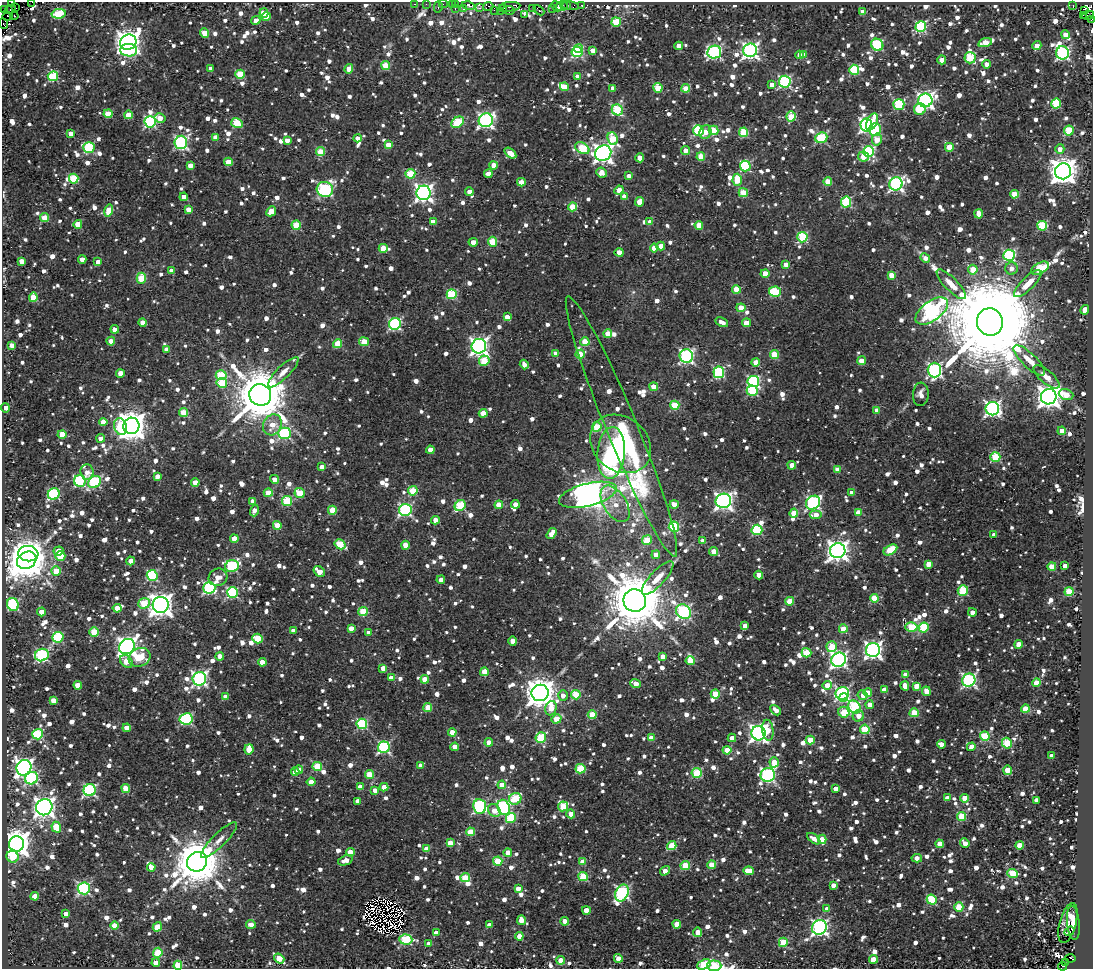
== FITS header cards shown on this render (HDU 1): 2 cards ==
NAXIS1  =                 1091
NAXIS2  =                  967

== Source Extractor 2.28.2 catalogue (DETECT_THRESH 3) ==
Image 1091 x 967 px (HDU 1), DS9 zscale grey, 1 PNG px = 1 image px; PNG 1095 x 971 px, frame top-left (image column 1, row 967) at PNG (2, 2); each listed source drawn as its Kron ellipse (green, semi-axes under 4 px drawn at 4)
Background 0.126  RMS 0.025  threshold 0.0749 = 3 sigma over >= 5 px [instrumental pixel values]
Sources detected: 1842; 11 with non-positive FLUX_AUTO (blend fragments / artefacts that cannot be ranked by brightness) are neither listed nor drawn; of the other 1831, the 500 brightest by FLUX_AUTO listed and drawn (1331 fainter detections omitted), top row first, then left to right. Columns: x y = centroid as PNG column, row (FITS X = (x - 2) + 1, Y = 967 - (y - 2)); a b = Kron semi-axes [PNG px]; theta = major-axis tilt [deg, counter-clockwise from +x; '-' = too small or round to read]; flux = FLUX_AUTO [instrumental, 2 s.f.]
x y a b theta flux
11 2 3 2 - 170
32 2 2 2 - 100
415 4 3 2 - 18
426 4 2 2 - 17
443 4 4 2 - 18
455 4 4 3 - 14
452 5 3 2 - 18
582 5 3 3 - 24
468 6 6 4 -14 37
488 6 5 4 - 280
556 6 6 2 -45 55
562 6 6 4 12 160
566 6 3 2 - 41
570 6 9 4 -9 39
1073 6 3 2 - 230
438 7 5 3 - 51
509 7 11 4 6 67
15 8 4 3 - 140
479 8 4 3 - 22
504 8 3 2 - 150
532 8 2 2 - 26
552 8 3 2 - 24
4 9 4 3 - 69
10 9 6 2 34 56
455 9 3 2 - 15
463 9 3 3 - 41
494 10 3 2 - 16
509 10 6 3 -12 120
539 10 6 3 -44 48
501 11 3 2 - 15
1085 11 4 3 - 320
863 12 4 4 - 21
264 13 4 4 - 34
59 14 7 4 10 87
524 15 4 3 - 30
1083 15 2 2 - 65
1088 15 6 4 15 16
7 16 5 3 - 98
14 16 4 3 - 31
266 17 4 4 - 29
1091 19 4 3 - 19
256 20 5 4 - 14
616 22 5 4 - 90
3 24 5 3 - 41
921 26 5 5 - 190
205 33 4 4 - 36
1065 35 4 4 - 18
128 42 8 7 - 1800
985 43 7 4 17 32
877 45 6 5 - 170
679 46 4 4 - 22
1037 46 4 4 - 24
579 48 4 4 - 52
129 50 8 6 -1 120
593 50 4 4 - 28
750 50 7 6 - 580
577 52 5 5 - 170
714 52 7 6 - 360
1062 53 6 6 - 290
799 55 4 4 - 16
803 55 4 4 - 17
970 58 6 5 - 83
942 60 4 4 - 20
987 64 4 4 - 16
386 66 4 4 - 56
211 69 4 4 - 16
349 69 4 4 - 26
854 70 5 5 - 100
240 74 4 4 - 72
53 76 5 5 - 110
578 77 4 4 - 32
785 82 6 6 - 240
772 84 4 4 - 18
564 87 4 4 - 29
613 88 4 4 - 15
658 88 5 4 - 67
686 88 4 4 - 40
925 100 7 6 - 650
899 104 5 5 - 150
1056 104 5 5 - 97
920 109 6 6 - 72
617 110 6 5 - 130
108 114 4 4 - 46
128 115 4 4 - 33
791 116 5 4 - 67
160 118 6 5 - 20
486 120 7 6 - 470
150 122 6 5 - 230
458 122 7 5 33 100
872 122 9 5 67 47
237 123 6 5 - 77
866 125 6 6 - 430
875 129 6 6 - 96
698 130 5 5 - 130
713 130 5 4 - 61
1069 131 5 5 - 86
705 132 7 6 - 20
744 132 5 4 - 83
71 133 4 4 - 19
215 137 4 4 - 17
358 138 4 4 - 16
613 138 6 5 - 63
821 138 6 5 - 120
287 140 4 4 - 14
877 140 6 4 77 34
181 142 6 6 - 290
388 145 4 4 - 32
949 147 4 4 - 44
89 148 6 5 - 140
582 148 7 5 -30 95
1060 149 5 4 - 14
685 150 4 4 - 17
321 152 4 4 - 61
869 152 5 5 - 190
510 153 7 4 -37 32
603 153 8 7 - 920
701 156 4 4 - 46
863 156 5 5 - 37
640 158 4 4 - 27
228 162 4 4 - 39
190 165 4 4 - 20
494 165 4 4 - 28
745 166 5 5 - 160
1063 171 8 8 - 2300
602 173 5 5 - 23
410 174 5 4 - 78
488 174 4 4 - 23
629 176 4 4 - 15
74 179 5 5 - 88
737 180 6 4 87 59
521 182 4 4 - 26
828 182 4 4 - 42
896 184 7 6 - 420
325 189 8 7 - 300
619 190 5 4 - 28
469 192 4 4 - 17
424 193 7 7 - 740
743 193 4 4 - 55
1014 194 4 4 - 46
184 197 4 4 - 16
624 197 4 4 - 23
639 202 5 4 - 24
846 202 5 5 - 140
573 207 4 4 - 66
109 210 6 4 76 41
189 210 4 4 - 32
271 211 5 4 - 28
979 214 4 4 - 27
45 218 4 4 - 45
433 222 4 4 - 20
650 222 4 4 - 14
78 224 4 4 - 32
296 225 4 4 - 82
699 225 4 4 - 36
1042 226 5 5 - 110
802 237 5 5 - 140
473 242 4 4 - 17
493 242 5 4 - 70
661 246 4 4 - 23
383 248 4 4 - 34
654 248 4 4 - 29
619 252 4 4 - 27
1009 255 6 5 - 200
925 258 5 4 - 14
82 259 4 4 - 22
21 261 4 4 - 20
98 262 4 4 - 16
786 264 4 4 - 21
1012 268 6 6 - 14
1040 268 9 5 28 87
973 270 5 5 - 36
172 271 4 4 - 22
765 273 4 4 - 25
891 275 4 4 - 22
141 278 5 4 - 60
951 284 19 6 -45 23
1028 284 18 6 44 24
736 289 4 4 - 50
775 292 6 5 - 100
452 294 5 5 - 120
33 297 4 4 - 54
741 308 4 4 - 38
1085 310 5 4 - 22
932 311 19 10 36 740
507 317 4 4 - 19
722 322 7 4 -26 15
990 322 14 13 - 67000
143 323 4 4 - 19
746 323 4 4 - 39
395 324 6 5 - 250
115 329 4 4 - 17
608 334 4 4 - 41
111 341 4 4 - 18
364 342 5 4 - 45
585 342 4 4 - 55
338 344 4 4 - 62
12 345 4 4 - 15
479 346 7 7 - 760
166 349 4 4 - 16
556 354 4 4 - 24
580 354 5 4 - 45
774 354 4 4 - 48
686 356 7 6 - 370
1029 360 20 7 -44 26
484 361 5 5 - 73
861 361 4 4 - 27
756 362 4 4 - 37
524 365 5 4 - 14
934 370 7 6 - 370
283 372 20 6 45 17
719 372 5 5 - 160
120 373 4 4 - 22
221 375 5 5 - 76
1047 377 16 6 -41 18
753 382 6 5 - 220
222 383 5 5 - 79
654 387 4 4 - 33
752 391 6 5 - 110
921 394 12 8 87 14
260 395 11 10 - 12000
1066 395 7 5 -19 42
1049 397 8 7 - 1500
675 405 4 4 - 79
5 408 5 4 - 27
992 409 7 6 - 500
877 410 4 4 - 21
183 412 4 4 - 60
483 413 4 4 - 34
103 422 4 4 - 24
272 425 11 9 64 26
131 426 8 8 - 2900
621 426 140 15 -68 130
120 427 8 6 -73 64
597 427 5 5 - 65
1062 431 4 4 - 28
284 433 6 5 - 200
62 434 4 4 - 37
101 438 4 4 - 15
621 444 33 26 -39 330
430 450 4 4 - 23
611 453 26 13 86 190
995 457 5 4 - 100
792 465 4 4 - 17
321 467 4 4 - 14
837 469 4 4 - 15
87 472 7 6 - 14
157 476 4 4 - 14
274 479 5 4 - 17
80 481 6 5 - 170
94 482 7 5 39 210
195 482 4 4 - 34
413 491 5 4 - 71
268 493 4 4 - 42
299 493 5 4 - 56
852 493 4 4 - 17
54 494 6 5 - 190
588 495 30 11 14 2900
253 501 4 4 - 17
287 501 5 5 - 95
723 501 8 7 - 730
813 503 7 6 - 340
515 504 4 4 - 18
615 504 20 11 -58 31
674 504 4 4 - 30
499 505 4 4 - 45
460 506 6 5 - 100
254 510 6 4 72 17
332 510 4 4 - 57
405 510 6 6 - 260
858 512 4 4 - 24
794 513 4 4 - 39
816 515 6 4 0 22
435 520 4 4 - 21
277 525 4 4 - 42
674 527 5 5 - 140
757 530 5 5 - 130
551 534 6 4 57 24
994 535 4 4 - 18
234 539 4 4 - 32
647 540 5 4 - 55
703 541 4 4 - 22
340 544 6 4 -32 77
405 545 4 4 - 27
890 550 7 4 30 71
58 551 5 4 - 19
714 551 4 4 - 25
838 551 8 7 - 1100
28 554 10 7 -7 1100
656 555 4 4 - 20
60 556 5 5 - 57
27 560 10 8 29 5600
131 561 4 4 - 20
928 564 4 4 - 21
232 566 7 6 - 190
1052 566 4 4 - 47
1065 566 4 4 - 16
56 571 5 4 - 42
319 571 6 5 - 28
152 575 5 5 - 160
759 575 4 4 - 24
218 577 9 8 - 22
658 578 21 7 47 24
441 580 4 4 - 15
209 588 6 6 - 260
963 590 5 5 - 76
1069 592 4 4 - 71
232 593 5 5 - 170
874 598 4 4 - 47
635 601 11 11 - 14000
790 601 4 4 - 32
144 603 5 5 - 61
13 604 6 6 - 160
161 605 8 8 - 1600
117 608 4 4 - 30
41 612 4 4 - 19
363 612 5 4 - 76
683 612 8 6 -42 340
972 612 4 4 - 14
745 626 4 4 - 28
911 627 6 4 3 74
924 627 5 5 - 92
351 628 4 4 - 17
843 629 4 4 - 40
293 631 4 4 - 14
94 632 5 4 - 69
369 633 4 4 - 18
58 637 6 5 - 150
258 639 5 4 - 65
513 641 4 4 - 19
1018 644 4 4 - 24
127 646 8 7 - 930
832 647 5 5 - 67
873 650 7 7 - 730
806 653 5 4 - 61
42 655 7 6 - 220
220 656 4 4 - 17
663 656 4 4 - 17
139 657 11 9 26 80
839 660 7 7 - 570
126 661 7 5 -47 33
690 661 4 4 - 48
262 662 4 4 - 25
383 668 4 4 - 19
484 672 4 4 - 36
905 675 4 4 - 23
391 678 4 4 - 20
199 679 7 6 - 430
425 679 4 4 - 34
969 680 7 6 - 390
1036 683 4 4 - 32
635 684 5 4 - 24
78 685 4 4 - 26
827 685 4 4 - 29
905 686 5 4 - 25
916 686 4 4 - 28
884 690 4 4 - 16
926 691 5 4 - 27
540 693 8 8 - 2800
842 693 7 6 - 290
868 693 4 4 - 33
715 694 4 4 - 43
563 695 5 5 - 14
576 695 5 4 - 76
863 695 5 5 - 14
225 697 4 4 - 16
843 697 4 4 - 64
53 700 4 4 - 24
869 705 4 4 - 19
855 707 7 5 -47 160
428 708 4 4 - 45
551 708 7 5 70 31
1025 709 4 4 - 51
776 710 6 4 -46 15
844 712 6 5 - 80
914 713 4 4 - 66
592 715 4 4 - 55
858 716 6 5 - 18
186 719 6 5 - 180
557 719 5 4 - 49
362 724 5 5 - 160
127 728 4 4 - 21
865 729 5 4 - 98
768 730 10 5 -83 21
452 732 4 4 - 28
758 733 7 7 - 700
38 734 5 5 - 110
985 736 5 4 - 98
541 738 5 5 - 110
651 738 4 4 - 29
732 738 4 4 - 14
810 740 4 4 - 61
489 742 4 4 - 23
1007 743 5 5 - 93
941 744 4 4 - 15
384 747 6 6 - 240
455 747 4 4 - 30
971 747 4 4 - 14
249 749 5 4 - 38
727 750 4 4 - 42
1051 756 4 4 - 16
774 762 5 4 - 42
421 765 4 4 - 15
317 766 5 4 - 69
24 768 8 7 - 750
580 769 5 4 - 74
299 770 4 4 - 18
1007 770 5 4 - 30
295 772 4 4 - 18
697 773 5 5 - 110
369 774 4 4 - 44
768 775 7 7 - 360
32 778 6 6 - 230
311 782 4 4 - 25
502 785 4 4 - 37
360 787 4 4 - 17
384 787 4 4 - 19
126 788 4 4 - 37
835 789 4 4 - 15
90 790 6 6 - 290
375 790 4 4 - 14
947 798 4 4 - 16
965 798 4 4 - 36
515 799 6 5 - 98
1036 800 4 4 - 14
357 801 4 4 - 14
480 806 7 6 - 300
563 806 5 4 - 65
44 807 8 8 - 1200
504 807 8 6 -71 250
494 811 7 5 -44 24
571 814 4 4 - 25
962 816 4 4 - 70
511 818 5 5 - 100
56 827 5 4 - 61
470 832 4 4 - 53
814 839 7 4 -38 17
822 839 4 4 - 33
219 840 24 7 45 17
450 843 4 4 - 31
965 843 5 4 - 15
16 844 8 7 - 2200
939 844 4 4 - 27
1019 845 4 4 - 34
672 846 5 4 - 69
427 849 4 4 - 27
350 852 4 4 - 38
508 852 4 4 - 23
13 857 6 5 - 54
917 858 5 4 - 17
345 860 7 4 21 15
498 861 4 4 - 84
197 862 10 9 - 8900
582 862 4 4 - 28
712 865 4 4 - 43
685 866 5 4 - 74
151 867 4 4 - 18
665 871 5 4 - 16
749 871 5 4 - 36
1013 873 5 4 - 63
583 876 5 4 - 92
465 878 5 4 - 71
833 885 4 4 - 14
84 888 6 6 - 260
518 888 4 4 - 15
622 893 9 6 65 360
35 896 4 4 - 33
932 900 5 5 - 87
959 907 4 4 - 73
827 909 4 4 - 19
586 910 4 4 - 31
66 914 4 4 - 14
521 920 5 4 - 23
565 921 4 4 - 18
1068 923 20 8 75 15
1073 923 17 6 -84 46
251 924 5 4 - 15
677 924 4 4 - 36
489 925 4 4 - 18
115 926 4 4 - 36
157 927 5 4 - 34
819 927 8 7 - 540
1069 931 5 3 - 14
698 932 4 4 - 29
436 933 4 4 - 14
519 936 4 4 - 28
406 939 7 5 -4 130
783 942 5 4 - 84
429 944 4 4 - 16
158 953 5 4 - 71
618 958 4 4 - 21
1070 958 5 4 - 32
279 959 5 4 - 53
873 959 4 4 - 43
561 960 4 4 - 41
156 963 4 4 - 15
1066 963 3 3 - 15
704 964 7 4 25 81
178 965 4 4 - 75
714 966 7 5 -2 75
1062 966 4 3 - 63
At the frame edge (FLAGS 8, measured only in part): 7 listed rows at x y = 11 2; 32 2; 1091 19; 3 24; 178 965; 714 966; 1062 966
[1331 fainter detections neither listed nor drawn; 11 non-positive-flux detections neither listed nor drawn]